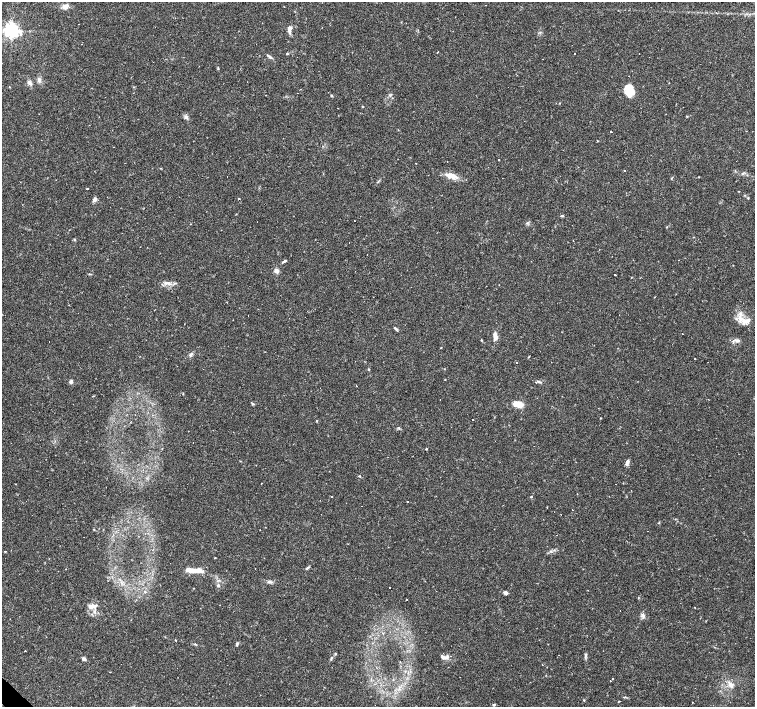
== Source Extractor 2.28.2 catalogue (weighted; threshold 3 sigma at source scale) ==
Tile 7 of 4 x 4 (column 3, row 2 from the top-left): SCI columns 3011-4515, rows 2973-4381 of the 6021 x 6009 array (HDU 1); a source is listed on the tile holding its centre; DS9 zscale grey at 2 x 2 block average (1 PNG px = mean of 2 x 2 image px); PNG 757 x 709 px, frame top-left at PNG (2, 2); no overlay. Shown black and unused: <1% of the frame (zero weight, under 2 of 3 exposures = <1% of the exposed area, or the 3 px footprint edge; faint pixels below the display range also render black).
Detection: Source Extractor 2.28.2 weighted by HDU 2 'WHT'; one run over the whole footprint, this tile lists its part. Background 0.0388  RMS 0.0031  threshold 0.0141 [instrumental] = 3 sigma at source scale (4.5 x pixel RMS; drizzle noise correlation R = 1.50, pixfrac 1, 0.0396/0.0396 arcsec/px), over >= 5 px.
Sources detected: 137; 33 cosmic-ray / hot-pixel residue — not listed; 9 inside a brighter listed object's ellipse — not listed separately; the other 95 listed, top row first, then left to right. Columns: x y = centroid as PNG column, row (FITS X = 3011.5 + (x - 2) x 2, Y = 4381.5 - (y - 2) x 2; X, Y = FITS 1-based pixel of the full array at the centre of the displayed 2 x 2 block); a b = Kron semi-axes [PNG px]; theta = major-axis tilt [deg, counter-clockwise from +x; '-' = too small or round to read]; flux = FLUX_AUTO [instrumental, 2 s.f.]
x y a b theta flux
65 7 7 5 18 4.4
11 30 4 4 - 290
289 31 9 4 -72 2.2
81 44 2 2 - 0.98
287 54 3 3 - 0.57
575 54 2 2 - 0.53
270 57 7 3 -35 1.5
218 68 3 3 - 0.63
39 80 7 4 -77 2.1
30 83 7 5 -48 2.2
10 87 2 2 - 0.64
629 89 15 10 -43 9.5
266 95 2 2 - 0.27
332 96 3 3 - 0.82
687 116 2 2 - 0.55
186 117 7 3 -36 1.6
611 132 2 2 - 2.3
499 160 2 2 - 0.43
447 162 2 2 - 4
416 163 2 2 - 0.36
625 171 2 2 - 1.1
450 175 14 7 4 5.5
671 178 3 2 - 0.49
87 189 2 2 - 0.75
739 191 2 2 - 0.32
748 198 3 2 - 0.52
95 199 6 5 - 1.8
239 199 3 2 - 0.62
562 216 4 2 - 0.78
354 221 2 2 - 0.26
667 227 3 2 - 0.38
74 240 4 3 - 0.62
349 243 2 2 - 1.1
285 261 5 3 - 1.1
276 271 3 2 - 11
615 275 2 2 - 0.79
168 283 8 5 -22 3
744 320 11 8 -88 6.4
395 328 5 3 - 1.2
682 334 2 2 - 0.29
495 336 10 4 -81 4.7
481 340 3 2 - 0.51
738 340 7 4 -6 2
441 348 2 2 - 0.47
191 354 6 3 69 1.4
695 359 2 2 - 0.48
517 363 2 2 - 0.41
368 369 4 2 - 0.5
445 380 2 2 - 0.47
71 382 4 4 - 1.7
539 382 7 2 -9 1.1
356 385 2 2 - 1.3
94 396 3 2 - 0.4
519 404 8 4 -10 12
472 419 2 2 - 1.2
451 427 2 2 - 0.7
426 449 3 2 - 0.55
627 462 6 4 78 2.8
359 476 3 2 - 0.5
261 483 2 2 - 1.5
16 484 2 2 - 0.32
106 487 2 2 - 0.31
331 496 2 2 - 0.44
531 497 3 3 - 0.6
407 502 2 2 - 1
260 530 2 2 - 0.26
5 551 2 2 - 0.55
215 557 2 2 - 0.44
307 568 7 2 37 1
255 569 2 2 - 0.29
192 571 13 5 -8 8.4
269 582 6 4 -3 1.8
218 585 4 4 - 1.1
389 587 2 2 - 0.67
194 588 2 2 - 0.36
505 593 4 3 - 2.2
407 600 2 2 - 0.56
91 606 9 6 5 4.6
695 608 2 2 - 0.47
620 611 2 2 - 1
643 616 7 4 -73 2
175 640 2 2 - 0.56
237 644 5 3 - 1
25 651 2 2 - 0.87
335 653 3 3 - 0.71
585 655 6 3 78 1.4
446 657 9 4 27 2.6
331 658 6 3 65 0.98
84 659 4 3 - 2.1
613 678 2 2 - 1.2
610 681 2 2 - 1.6
731 685 8 6 -68 4
624 697 4 2 - 0.63
584 700 3 2 - 0.48
494 704 4 3 - 0.73
Diffuse or blended objects may show on this block-average render without a row.